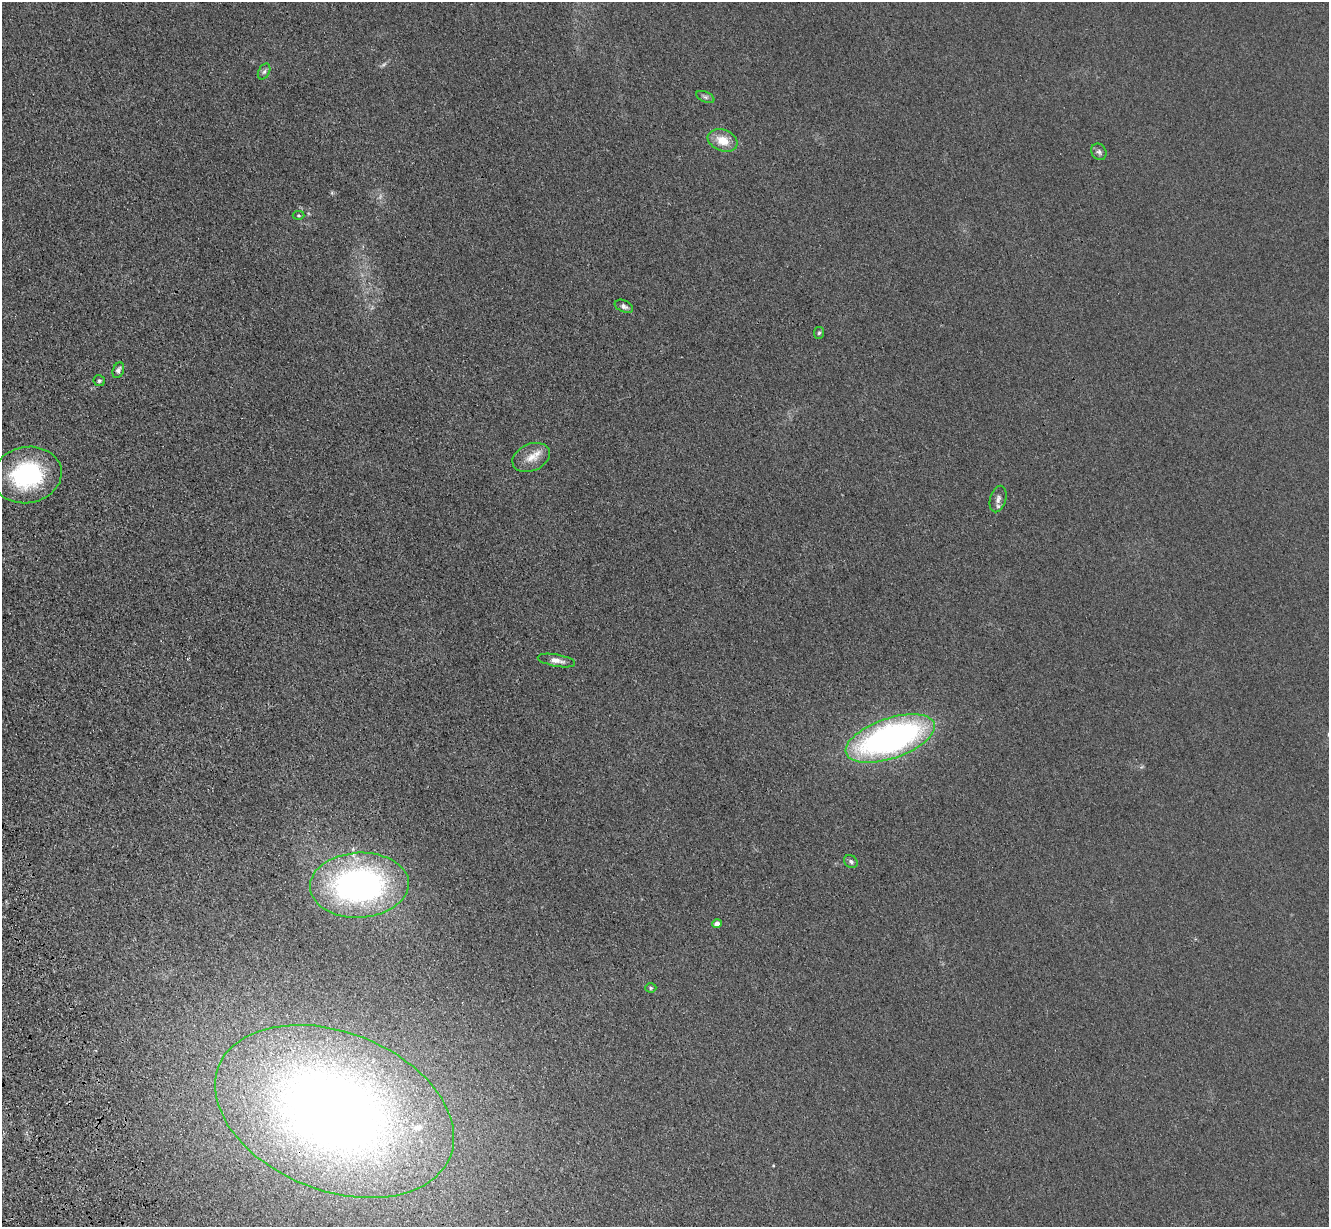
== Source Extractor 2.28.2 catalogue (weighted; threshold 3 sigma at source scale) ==
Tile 7 of 4 x 4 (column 3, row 2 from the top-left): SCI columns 2769-4095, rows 2648-3872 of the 5535 x 5417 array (HDU 1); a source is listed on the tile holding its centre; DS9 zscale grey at full resolution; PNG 1331 x 1229 px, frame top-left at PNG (2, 2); each listed source drawn as its Kron ellipse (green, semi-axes under 4 px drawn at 4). Shown black and unused: <1% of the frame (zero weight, under 3 of 4 exposures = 6% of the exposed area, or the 3 px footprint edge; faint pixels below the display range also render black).
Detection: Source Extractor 2.28.2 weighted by HDU 2 'WHT'; one run over the whole footprint, this tile lists its part. Background 0.0347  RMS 0.0061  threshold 0.0274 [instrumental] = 3 sigma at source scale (4.5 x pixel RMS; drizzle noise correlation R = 1.50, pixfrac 1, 0.05/0.05 arcsec/px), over >= 5 px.
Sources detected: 23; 2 too faint to see at this stretch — neither listed nor drawn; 2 inside a brighter listed object's ellipse — not listed separately; the other 19 listed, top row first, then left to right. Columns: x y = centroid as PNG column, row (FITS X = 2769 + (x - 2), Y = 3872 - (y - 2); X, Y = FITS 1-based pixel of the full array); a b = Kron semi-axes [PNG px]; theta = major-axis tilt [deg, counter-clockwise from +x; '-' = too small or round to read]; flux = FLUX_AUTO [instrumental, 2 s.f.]
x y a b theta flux
264 72 8 5 62 1.7
705 97 10 5 -25 1.5
723 140 15 10 -21 10
1099 152 9 7 -59 1.9
299 215 6 4 -2 0.78
624 306 10 6 -23 2.1
819 333 6 5 - 1
118 370 8 5 68 1.9
99 381 6 5 - 1.1
531 457 20 13 23 7.9
27 475 35 28 11 66
998 499 13 8 74 3.2
556 660 19 6 -10 4
890 738 47 20 19 220
851 861 7 6 - 1.4
359 885 49 32 3 190
717 924 4 4 - 5.4
651 988 6 4 -1 0.88
335 1111 124 79 -21 730
Overlapping masked pixels (flux is a lower limit): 1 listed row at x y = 335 1111